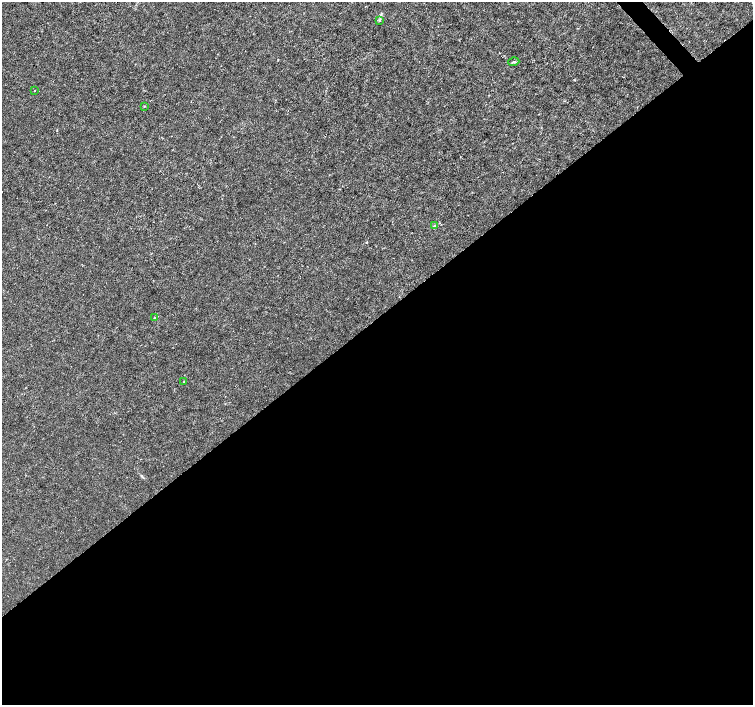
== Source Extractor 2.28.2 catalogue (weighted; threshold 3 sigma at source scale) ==
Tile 15 of 4 x 4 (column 3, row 4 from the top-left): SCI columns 3010-4510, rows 211-1615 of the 6012 x 5974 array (HDU 1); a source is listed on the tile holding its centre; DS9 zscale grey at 2 x 2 block average (1 PNG px = mean of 2 x 2 image px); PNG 755 x 707 px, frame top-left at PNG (2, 2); each listed source drawn as its Kron ellipse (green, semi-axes under 4 px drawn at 4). Shown black and unused: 55% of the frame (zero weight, under 3 of 4 exposures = <1% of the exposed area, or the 3 px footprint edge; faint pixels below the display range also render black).
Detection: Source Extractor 2.28.2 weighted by HDU 2 'WHT'; one run over the whole footprint, this tile lists its part. Background 0.00115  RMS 0.0013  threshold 0.00601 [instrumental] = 3 sigma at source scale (4.5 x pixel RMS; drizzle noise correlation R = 1.50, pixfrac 1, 0.0396/0.0396 arcsec/px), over >= 5 px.
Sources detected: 7; all 7 listed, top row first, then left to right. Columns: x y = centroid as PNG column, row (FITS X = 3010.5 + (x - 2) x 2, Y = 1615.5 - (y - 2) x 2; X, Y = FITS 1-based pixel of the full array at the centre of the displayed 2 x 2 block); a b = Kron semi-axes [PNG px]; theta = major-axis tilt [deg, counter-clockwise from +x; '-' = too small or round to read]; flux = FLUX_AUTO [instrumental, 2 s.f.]
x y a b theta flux
379 21 3 3 - 0.27
514 62 5 3 - 0.4
34 91 2 2 - 0.18
144 106 3 2 - 0.19
434 226 4 3 - 0.53
155 318 3 2 - 0.88
184 381 2 2 - 0.17